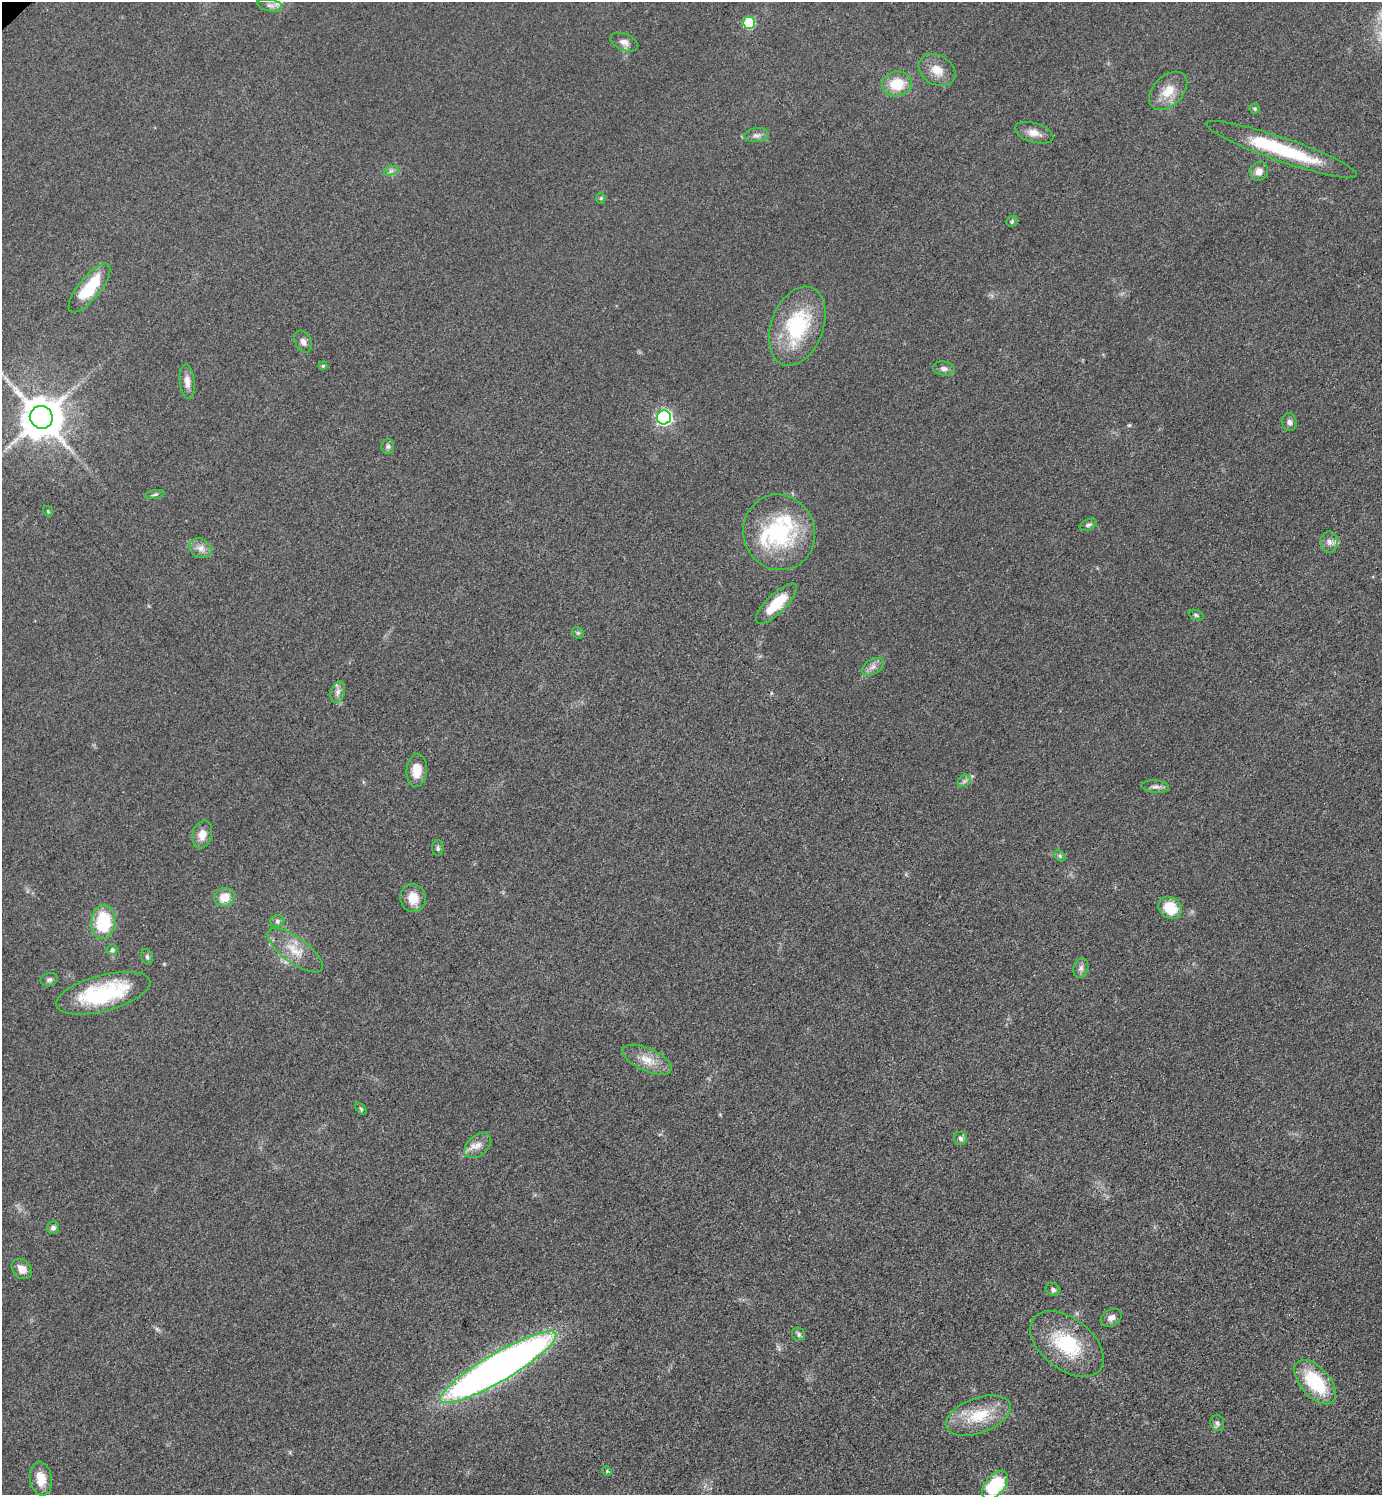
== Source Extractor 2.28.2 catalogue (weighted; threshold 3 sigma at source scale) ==
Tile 6 of 4 x 4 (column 2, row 2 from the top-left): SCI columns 1587-2966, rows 2999-4491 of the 6030 x 6036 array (HDU 1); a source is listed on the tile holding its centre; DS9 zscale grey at full resolution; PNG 1384 x 1497 px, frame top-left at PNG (2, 2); each listed source drawn as its Kron ellipse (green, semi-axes under 4 px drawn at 4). Shown black and unused: <1% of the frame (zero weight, under 3 of 5 exposures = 3% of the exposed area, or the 3 px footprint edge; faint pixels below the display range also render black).
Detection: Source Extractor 2.28.2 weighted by HDU 2 'WHT'; one run over the whole footprint, this tile lists its part. Background 0.0488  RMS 0.0059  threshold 0.0263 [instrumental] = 3 sigma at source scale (4.5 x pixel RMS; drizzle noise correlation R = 1.50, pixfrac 1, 0.05/0.05 arcsec/px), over >= 5 px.
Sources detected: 73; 1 too faint to see at this stretch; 1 long thin detection or spike segment (spike, bleed or trail) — neither listed nor drawn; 2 inside a brighter listed object's ellipse — not listed separately; the other 69 listed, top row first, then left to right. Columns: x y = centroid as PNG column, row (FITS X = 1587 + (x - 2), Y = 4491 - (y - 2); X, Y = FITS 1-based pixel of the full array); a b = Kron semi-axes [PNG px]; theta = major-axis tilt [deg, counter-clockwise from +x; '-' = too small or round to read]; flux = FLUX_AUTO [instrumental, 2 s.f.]
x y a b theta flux
270 5 12 6 -11 2.8
749 23 6 6 - 38
624 42 14 8 -23 3.8
937 70 19 14 -30 8.8
897 84 15 12 9 16
1168 91 22 14 45 11
1255 109 5 5 - 0.86
1034 133 20 9 -17 5.7
756 135 12 7 7 2.6
1281 149 80 12 -19 50
391 171 7 4 18 1.5
1259 171 10 8 53 4.3
601 198 5 5 - 0.82
1012 221 6 5 - 1
90 288 30 11 51 25
797 326 41 26 69 51
303 342 11 8 -67 2.8
323 366 4 4 - 0.84
944 369 11 7 -7 2.6
187 382 17 7 -84 4.2
41 417 11 11 - 2100
664 417 7 7 - 150
1289 422 9 7 -80 2.1
388 446 7 6 - 1.7
154 495 10 3 9 1.1
48 511 5 3 - 0.59
1088 525 9 5 25 1.5
779 532 38 35 -69 61
1329 542 10 8 -87 2.9
201 548 12 9 -26 4
776 604 27 9 44 16
1196 615 8 5 -21 1.1
578 633 6 5 - 0.93
873 667 12 7 29 3.1
338 692 11 7 75 2.7
417 770 16 10 85 9.5
964 781 7 5 45 1.6
1155 787 13 6 -3 2.5
202 835 14 9 75 5.8
438 848 8 5 -89 1.4
1060 856 6 4 -44 1.2
224 897 10 9 - 8.8
413 898 14 12 -78 8.6
1170 908 12 10 -35 15
277 921 7 6 - 1.5
103 922 17 12 84 32
112 950 5 5 - 1.5
295 950 33 13 -36 13
147 957 8 5 -74 1.3
1081 968 10 7 71 2.3
49 980 9 6 20 1.6
103 993 48 18 15 54
647 1060 26 11 -24 9.8
361 1109 7 4 -46 0.9
960 1138 7 6 - 2
478 1146 15 10 42 5.2
53 1228 6 5 - 1.9
22 1269 11 9 -43 5
1053 1289 7 6 - 1.5
1111 1318 11 8 31 3
798 1334 7 6 - 1.5
1067 1344 42 25 -38 38
498 1367 66 14 30 490
1315 1382 27 14 -48 37
978 1416 34 17 20 22
1217 1423 8 6 -74 1.9
607 1471 5 4 - 0.7
41 1479 17 11 -82 8.8
995 1485 16 10 50 38
Isophote crosses this tile's border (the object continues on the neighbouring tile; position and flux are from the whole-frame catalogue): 1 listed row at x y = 995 1485